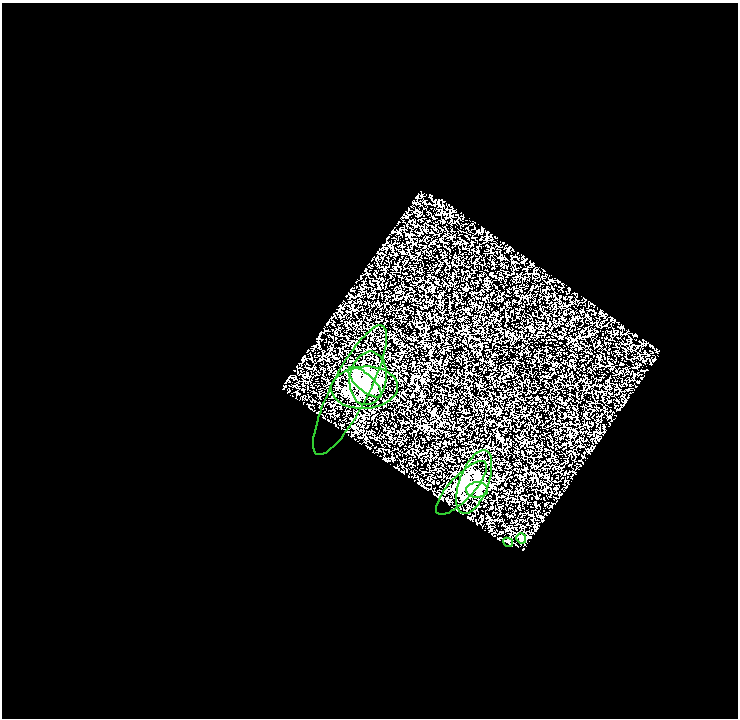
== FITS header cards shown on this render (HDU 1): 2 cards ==
NAXIS1  =                  736
NAXIS2  =                  716

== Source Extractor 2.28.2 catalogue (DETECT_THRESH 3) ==
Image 736 x 716 px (HDU 1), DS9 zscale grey, 1 PNG px = 1 image px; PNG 740 x 720 px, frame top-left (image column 1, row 716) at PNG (2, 3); each listed source drawn as its Kron ellipse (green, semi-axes under 4 px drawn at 4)
Background 0.856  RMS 1.2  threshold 3.68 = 3 sigma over >= 5 px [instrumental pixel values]
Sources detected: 9; all 9 listed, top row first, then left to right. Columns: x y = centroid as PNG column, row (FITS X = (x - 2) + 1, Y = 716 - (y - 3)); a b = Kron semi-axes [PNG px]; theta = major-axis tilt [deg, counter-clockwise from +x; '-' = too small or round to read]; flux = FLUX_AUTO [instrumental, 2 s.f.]
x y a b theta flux
368 378 27 18 81 2300
365 382 21 8 -42 950
365 388 33 21 3 2500
350 390 72 18 63 1700
474 482 34 14 69 2100
461 488 35 12 47 1400
477 490 11 7 2 490
521 538 5 4 - 570
508 542 5 3 - 120